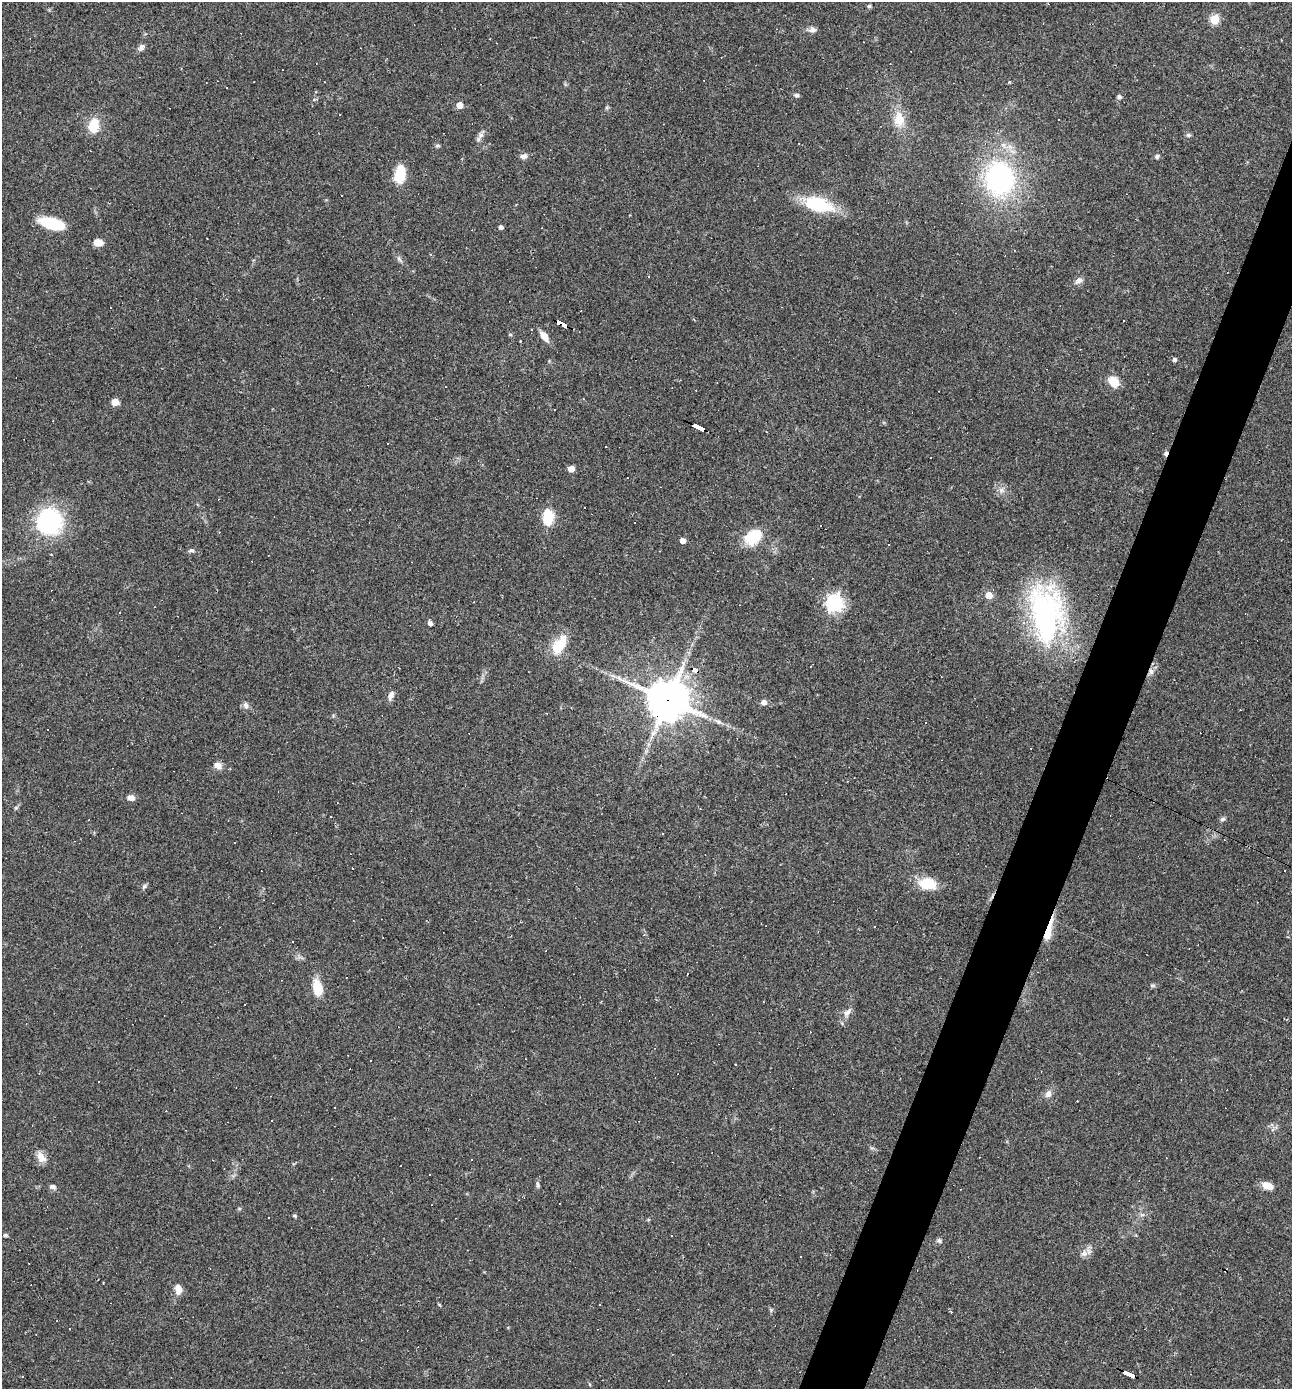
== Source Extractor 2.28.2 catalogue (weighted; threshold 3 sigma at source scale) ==
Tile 10 of 4 x 4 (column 2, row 3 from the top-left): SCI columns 1425-2714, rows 1389-2775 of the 5563 x 5550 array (HDU 1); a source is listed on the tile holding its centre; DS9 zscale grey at full resolution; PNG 1294 x 1391 px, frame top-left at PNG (2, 2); no overlay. Shown black and unused: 4% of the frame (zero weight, under 2 of 3 exposures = <1% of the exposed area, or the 3 px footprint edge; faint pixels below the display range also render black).
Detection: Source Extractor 2.28.2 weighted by HDU 2 'WHT'; one run over the whole footprint, this tile lists its part. Background 0.082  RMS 0.0066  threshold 0.0296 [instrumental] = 3 sigma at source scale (4.5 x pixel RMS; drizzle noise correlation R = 1.50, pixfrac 1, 0.05/0.05 arcsec/px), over >= 5 px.
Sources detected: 131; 43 cosmic-ray / hot-pixel residue — not listed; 1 inside a brighter listed object's ellipse — not listed separately; the other 87 listed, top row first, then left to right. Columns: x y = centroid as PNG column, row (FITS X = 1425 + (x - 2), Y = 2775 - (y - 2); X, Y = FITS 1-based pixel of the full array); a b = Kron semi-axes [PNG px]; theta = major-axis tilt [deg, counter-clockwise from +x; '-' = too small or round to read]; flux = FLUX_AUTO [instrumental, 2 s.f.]
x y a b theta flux
869 6 5 5 - 0.96
1214 19 5 5 - 30
812 29 10 8 -6 2.6
141 47 10 6 55 2.2
721 58 3 2 - 0.37
796 95 6 5 - 1.3
1119 97 6 5 - 1.4
460 105 5 5 - 8.4
899 119 20 15 -84 11
1059 119 3 2 - 0.76
94 125 16 11 85 13
481 135 8 7 - 2.4
1188 135 7 5 -2 1.3
437 146 6 4 19 0.97
524 156 9 7 5 2.5
1157 156 6 5 - 1.4
400 174 18 10 82 19
1000 178 25 21 -86 130
819 204 27 13 -15 40
52 223 25 10 -14 24
501 227 4 4 - 2.1
98 242 10 7 -7 5.7
399 259 8 4 -38 1.4
648 276 3 3 - 0.55
1078 281 10 7 35 2.8
110 307 3 3 - 3.1
1123 321 3 3 - 0.89
562 324 12 4 -29 150
544 336 14 7 -53 5.4
520 341 3 2 - 0.51
1174 360 5 4 - 1.7
1113 382 13 10 -46 9.5
584 399 3 3 - 0.83
115 402 5 5 - 13
699 428 12 3 -25 210
571 469 5 4 - 7.2
1001 490 7 6 - 2.4
548 517 17 10 88 18
49 521 24 23 - 80
752 537 19 15 37 21
683 540 4 4 - 5.4
191 550 8 5 0 1.4
989 595 5 5 - 9.4
834 603 7 7 - 200
1046 613 64 35 -84 140
430 623 4 4 - 2.4
559 645 24 13 57 16
695 671 6 4 -27 57
1151 672 7 4 -47 1.6
613 676 7 4 -19 1.5
391 695 13 6 67 2.9
668 700 14 12 -26 1900
764 702 7 6 - 2.7
246 705 9 7 -71 2.4
546 713 3 2 - 0.39
719 722 7 4 -18 1.5
217 765 11 8 -32 3.9
131 798 9 7 -3 3.2
331 816 3 2 - 0.71
1223 819 8 5 28 1.4
352 868 3 3 - 5.7
928 883 19 12 -9 17
144 886 7 5 44 1.3
1048 931 30 7 74 11
511 936 3 2 - 0.47
688 973 3 3 - 14
317 988 17 9 -79 14
847 1012 15 7 48 3.6
735 1064 3 2 - 0.49
99 1081 3 3 - 3.1
1048 1094 10 7 60 3.4
41 1157 14 9 -54 5.6
537 1184 10 4 -85 1.4
1267 1186 11 7 -20 6.8
53 1187 9 6 -7 1.9
294 1216 5 4 - 0.85
268 1218 2 2 - 0.53
6 1235 5 4 - 1.1
671 1235 3 2 - 0.66
939 1240 7 6 - 1.4
1084 1253 10 9 - 3.6
178 1289 11 7 -84 5.7
771 1310 6 4 -49 0.99
951 1312 3 3 - 0.5
418 1347 3 2 - 0.47
1129 1375 14 3 -25 130
22 1376 3 2 - 0.48
Overlapping masked pixels (flux is a lower limit): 7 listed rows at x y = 562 324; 699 428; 695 671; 1151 672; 668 700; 1048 931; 1129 1375